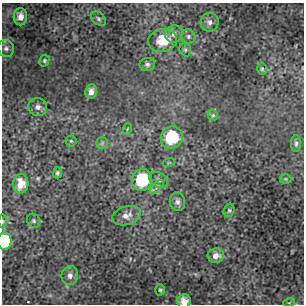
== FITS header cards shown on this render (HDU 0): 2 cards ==
NAXIS1  =                  302 / NUMBER OF ELEMENTS ALONG THIS AXIS
NAXIS2  =                  302 / NUMBER OF ELEMENTS ALONG THIS AXIS

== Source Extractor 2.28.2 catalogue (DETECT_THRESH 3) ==
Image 302 x 302 px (HDU 0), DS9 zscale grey, 1 PNG px = 1 image px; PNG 306 x 306 px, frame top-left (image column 1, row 302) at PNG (2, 3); each listed source drawn as its Kron ellipse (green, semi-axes under 4 px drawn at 4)
Background 11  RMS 0.51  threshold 1.54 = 3 sigma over >= 5 px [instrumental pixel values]
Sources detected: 37; all 37 listed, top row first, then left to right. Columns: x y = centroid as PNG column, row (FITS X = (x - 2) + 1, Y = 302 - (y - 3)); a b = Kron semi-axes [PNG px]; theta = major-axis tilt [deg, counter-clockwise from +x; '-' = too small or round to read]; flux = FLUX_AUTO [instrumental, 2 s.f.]
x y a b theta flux
20 17 8 7 - 260
98 19 8 6 -41 85
210 22 9 9 - 170
174 34 9 8 - 170
188 36 7 6 - 97
162 40 14 11 14 850
6 48 8 8 - 140
185 50 7 5 -70 71
44 61 6 5 - 56
147 64 8 6 12 110
262 69 6 5 - 49
91 92 7 5 83 180
38 107 9 9 - 170
213 115 5 5 - 47
127 129 5 3 - 32
172 137 11 10 - 1300
71 141 5 5 - 53
102 143 5 5 - 66
296 143 8 5 89 79
169 162 6 3 19 39
57 173 5 4 - 56
285 179 6 5 - 54
142 180 11 10 - 1500
159 180 10 7 -30 140
21 184 10 7 87 480
157 187 9 3 46 70
177 202 9 7 -81 140
229 210 7 5 74 61
126 216 15 9 17 270
2 221 7 3 -89 50
34 221 7 6 - 72
4 241 8 7 - 1400
216 256 8 7 - 260
70 275 9 8 - 170
160 290 5 5 - 53
184 301 7 7 - 370
289 303 6 3 19 38
At the frame edge (FLAGS 8, measured only in part): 3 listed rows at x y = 2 221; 4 241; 184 301